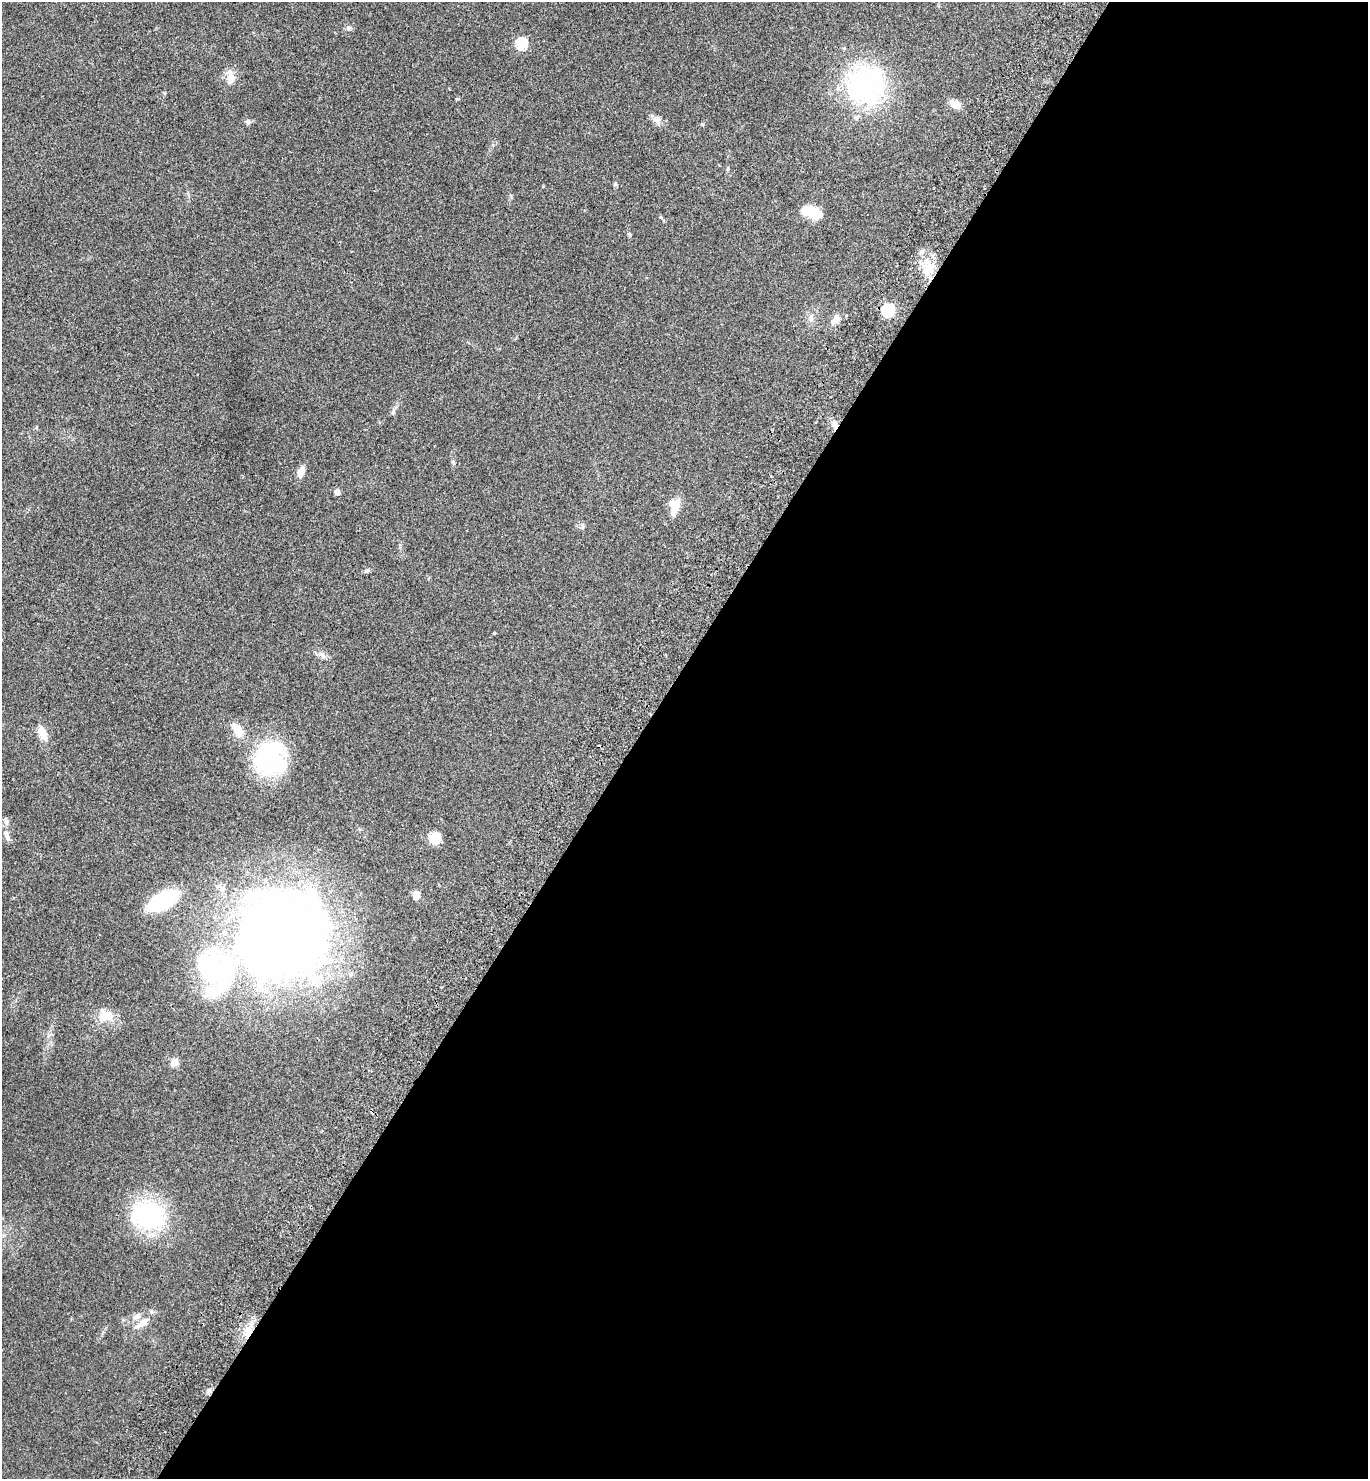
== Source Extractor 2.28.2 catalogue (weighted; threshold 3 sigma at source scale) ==
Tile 12 of 4 x 4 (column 4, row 3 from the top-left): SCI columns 4304-5669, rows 1517-2993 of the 6012 x 5983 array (HDU 1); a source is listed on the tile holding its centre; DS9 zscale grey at full resolution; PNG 1370 x 1481 px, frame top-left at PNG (2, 2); no overlay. Shown black and unused: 54% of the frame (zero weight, under 2 of 3 exposures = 3% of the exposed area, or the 3 px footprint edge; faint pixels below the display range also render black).
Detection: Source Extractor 2.28.2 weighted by HDU 2 'WHT'; one run over the whole footprint, this tile lists its part. Background 0.086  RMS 0.0078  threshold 0.0351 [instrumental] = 3 sigma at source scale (4.5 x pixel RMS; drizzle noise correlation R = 1.50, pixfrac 1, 0.05/0.05 arcsec/px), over >= 5 px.
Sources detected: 49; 2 inside a brighter object's white glare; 1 cosmic-ray / hot-pixel residue — not listed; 8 inside a brighter listed object's ellipse — not listed separately; the other 38 listed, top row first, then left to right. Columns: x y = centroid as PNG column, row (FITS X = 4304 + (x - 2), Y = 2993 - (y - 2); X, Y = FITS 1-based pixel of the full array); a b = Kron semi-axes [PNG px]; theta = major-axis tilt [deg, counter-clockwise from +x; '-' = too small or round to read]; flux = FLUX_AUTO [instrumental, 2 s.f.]
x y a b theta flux
349 28 7 6 - 2.2
522 44 6 5 - 62
230 78 16 9 -87 9.9
866 85 45 44 - 120
955 104 15 9 -28 6.5
657 120 13 8 -63 4.1
248 121 7 7 - 1.9
728 169 7 3 81 0.92
810 211 20 10 -15 20
629 234 6 4 -46 0.98
928 267 25 14 -86 19
888 310 6 6 - 77
811 318 12 3 -90 2.1
836 319 15 10 58 5.3
393 411 16 4 60 2.1
835 424 12 6 -75 4.4
453 462 7 4 -70 1.1
301 472 12 7 71 6.2
337 492 5 5 - 4.5
673 505 16 10 -85 6.8
583 526 10 4 85 1.4
367 570 8 3 19 1.4
494 633 3 3 - 0.63
321 655 11 4 -23 2.7
42 733 14 8 -68 11
267 758 45 35 -22 76
6 822 9 7 85 2.6
7 836 17 6 -70 4.1
435 838 13 12 - 9.8
416 895 9 7 86 7.7
163 900 19 10 29 93
282 934 88 83 46 840
105 1016 23 13 3 12
175 1062 11 9 34 4.1
149 1215 26 20 -15 120
142 1323 24 9 32 8.2
247 1331 16 8 52 8.1
209 1391 6 6 - 2
Overlapping masked pixels (flux is a lower limit): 3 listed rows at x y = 835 424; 247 1331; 209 1391
Unlisted compact peaks at least as high as the median listed source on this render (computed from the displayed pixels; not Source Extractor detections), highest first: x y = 457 99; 615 184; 164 93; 702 124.